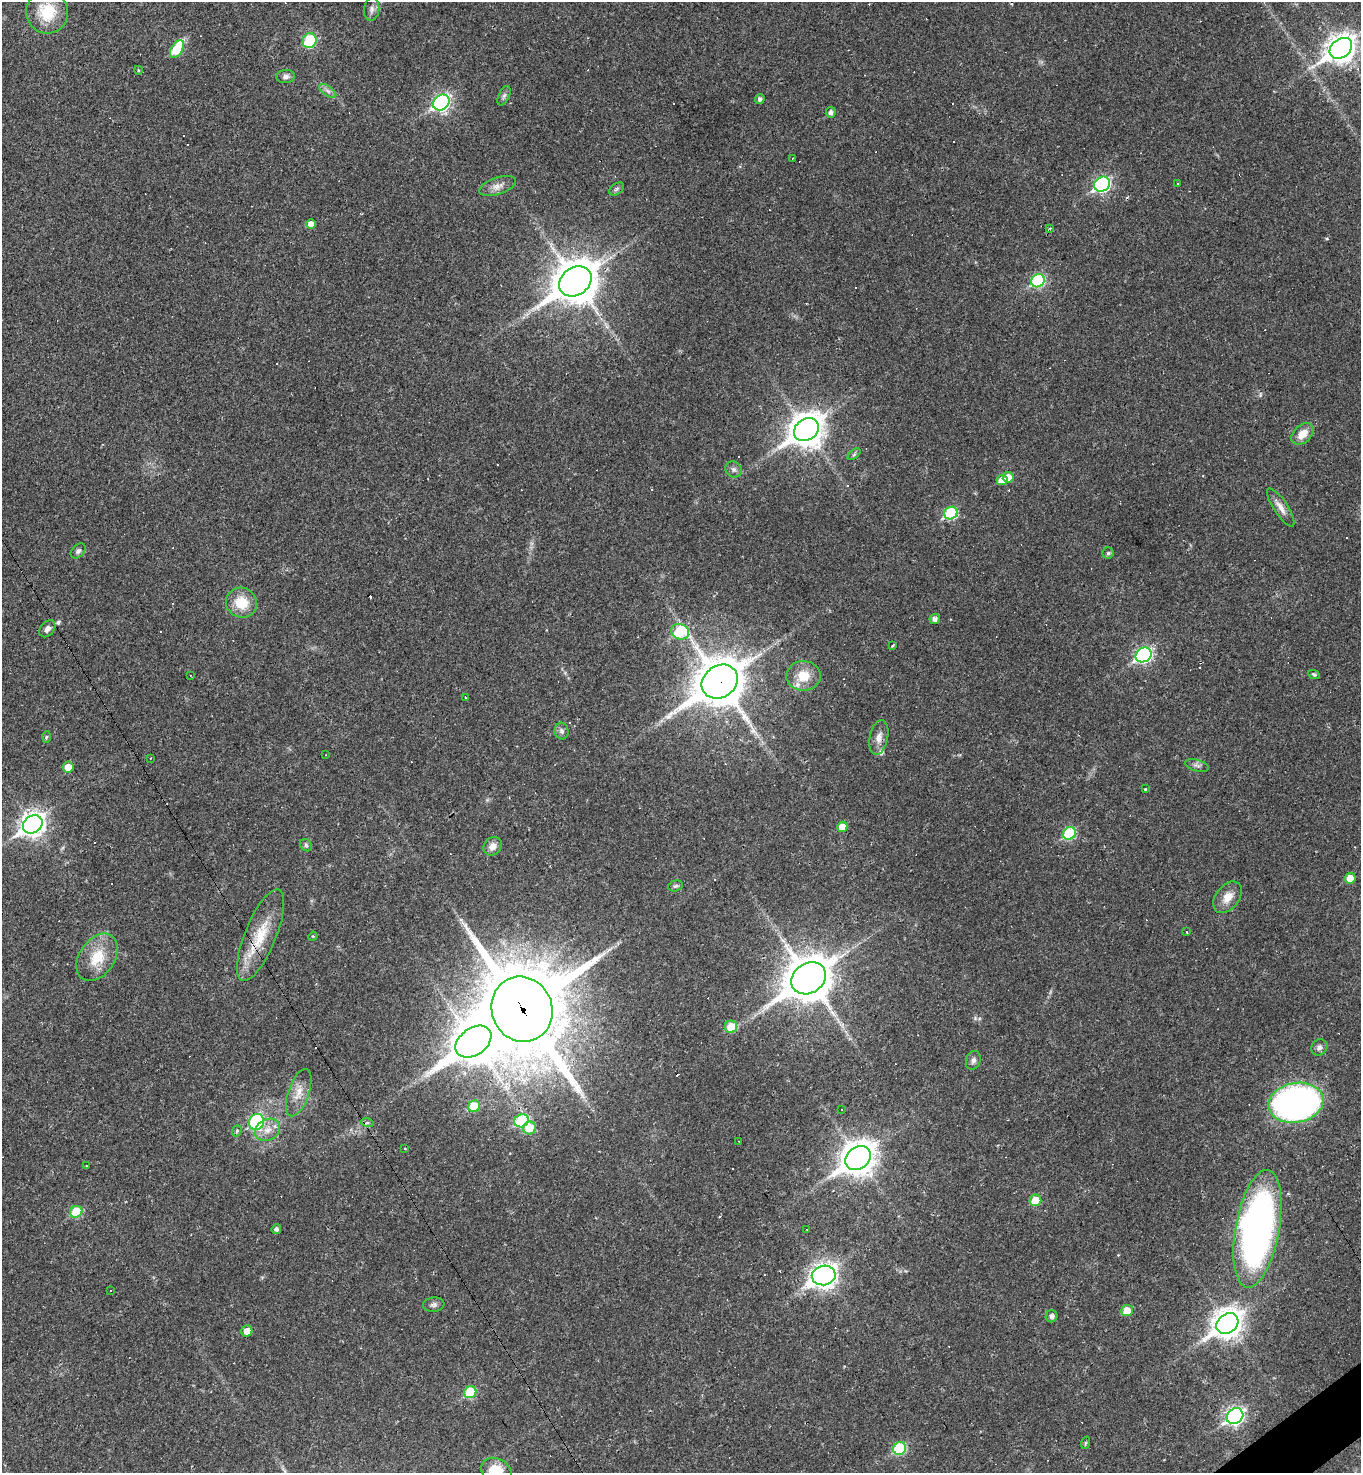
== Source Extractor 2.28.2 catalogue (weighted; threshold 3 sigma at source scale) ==
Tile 6 of 4 x 4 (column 2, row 2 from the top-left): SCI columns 1651-3009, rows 2944-4414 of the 5881 x 5886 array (HDU 1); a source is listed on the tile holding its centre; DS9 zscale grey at full resolution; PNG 1363 x 1475 px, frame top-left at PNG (2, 2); each listed source drawn as its Kron ellipse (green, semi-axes under 4 px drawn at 4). Shown black and unused: <1% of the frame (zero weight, under 2 of 3 exposures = <1% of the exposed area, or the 3 px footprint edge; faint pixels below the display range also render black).
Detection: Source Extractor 2.28.2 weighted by HDU 2 'WHT'; one run over the whole footprint, this tile lists its part. Background 0.0191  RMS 0.004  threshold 0.0182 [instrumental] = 3 sigma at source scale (4.5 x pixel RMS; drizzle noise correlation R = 1.50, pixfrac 1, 0.05/0.05 arcsec/px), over >= 5 px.
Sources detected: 145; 1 inside a brighter object's white glare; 44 cosmic-ray / hot-pixel residue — neither listed nor drawn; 1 inside a brighter listed object's ellipse — not listed separately; the other 99 listed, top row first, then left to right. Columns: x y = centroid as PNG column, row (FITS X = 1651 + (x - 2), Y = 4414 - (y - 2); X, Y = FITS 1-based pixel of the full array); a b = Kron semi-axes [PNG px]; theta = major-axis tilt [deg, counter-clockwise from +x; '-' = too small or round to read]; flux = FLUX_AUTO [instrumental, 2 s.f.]
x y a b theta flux
372 9 12 7 84 1.8
47 12 22 21 - 14
310 41 7 6 - 18
1341 48 12 9 37 430
177 49 10 5 59 17
138 70 4 3 - 0.36
286 76 9 6 5 1.5
328 91 10 5 -35 1.3
504 96 10 5 65 1.1
760 99 5 4 - 1.3
441 102 9 7 39 100
831 112 5 5 - 1.5
793 158 3 3 - 0.71
1177 183 3 3 - 0.82
1102 184 8 7 - 69
497 186 19 8 19 3.2
617 189 8 5 37 0.89
311 224 5 5 - 3.7
1050 228 4 3 - 0.42
575 281 17 13 36 1100
1038 281 7 6 - 40
806 430 13 10 36 670
1303 434 13 8 43 5.2
854 454 7 4 38 0.72
734 469 8 7 - 1.5
1008 477 5 5 - 4.1
1002 480 6 5 - 5.4
1281 507 23 7 -57 3.2
951 513 7 6 - 30
78 551 9 6 45 1
1108 553 5 5 - 0.76
241 603 16 14 -26 9.3
935 619 5 5 - 1.7
47 629 9 6 50 1.7
680 632 9 7 -25 26
892 645 3 3 - 0.9
1144 655 8 7 - 81
1314 674 6 4 -27 0.61
190 675 3 2 - 0.26
803 676 17 15 -1 7.9
720 682 19 16 35 1500
465 697 3 2 - 0.46
562 731 8 7 - 1.3
46 737 6 4 87 0.54
879 737 17 9 78 3.3
325 755 2 2 - 0.21
150 758 3 3 - 0.34
1197 765 12 5 -15 1.4
68 767 5 5 - 4.6
1145 789 3 3 - 0.38
33 824 10 8 37 280
842 827 5 5 - 5.3
1069 833 7 6 - 28
306 845 7 5 -48 0.76
493 846 10 8 49 2.8
1350 878 5 5 - 6.1
675 886 7 5 16 0.76
1228 897 18 11 53 4.9
1186 932 3 2 - 0.43
260 935 49 15 68 16
313 936 5 4 - 0.4
97 957 26 17 56 12
809 978 18 15 35 1200
522 1009 33 30 -69 4900
731 1027 6 6 - 8.8
473 1042 20 13 36 880
1319 1047 8 7 - 1.6
973 1060 9 7 72 1.5
299 1093 25 10 71 5.5
1296 1103 28 20 11 140
474 1106 6 5 - 13
842 1109 3 2 - 0.42
521 1121 7 6 - 25
257 1122 8 7 - 38
367 1122 6 4 -19 0.7
529 1128 6 6 - 9.2
267 1130 13 10 32 4
237 1131 6 4 69 0.73
738 1141 2 2 - 0.21
404 1148 3 3 - 1.5
858 1158 14 10 37 620
86 1166 3 2 - 0.32
1035 1200 6 5 - 8.7
76 1212 6 5 - 18
276 1229 5 4 - 1.3
807 1229 3 2 - 0.28
1257 1229 60 22 80 180
824 1275 12 9 9 330
110 1291 3 3 - 0.32
434 1305 11 7 6 1.4
1127 1310 6 5 - 6.6
1052 1316 6 5 - 1.4
1227 1324 12 9 37 490
247 1331 6 5 - 3.6
470 1392 6 5 - 18
1235 1416 9 7 36 130
1085 1443 6 4 71 0.5
900 1448 6 6 - 32
496 1471 16 12 -29 9.8
Overlapping masked pixels (flux is a lower limit): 4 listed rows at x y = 575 281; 720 682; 260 935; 522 1009
Isophote crosses this tile's border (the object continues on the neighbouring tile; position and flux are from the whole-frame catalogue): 1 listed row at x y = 496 1471